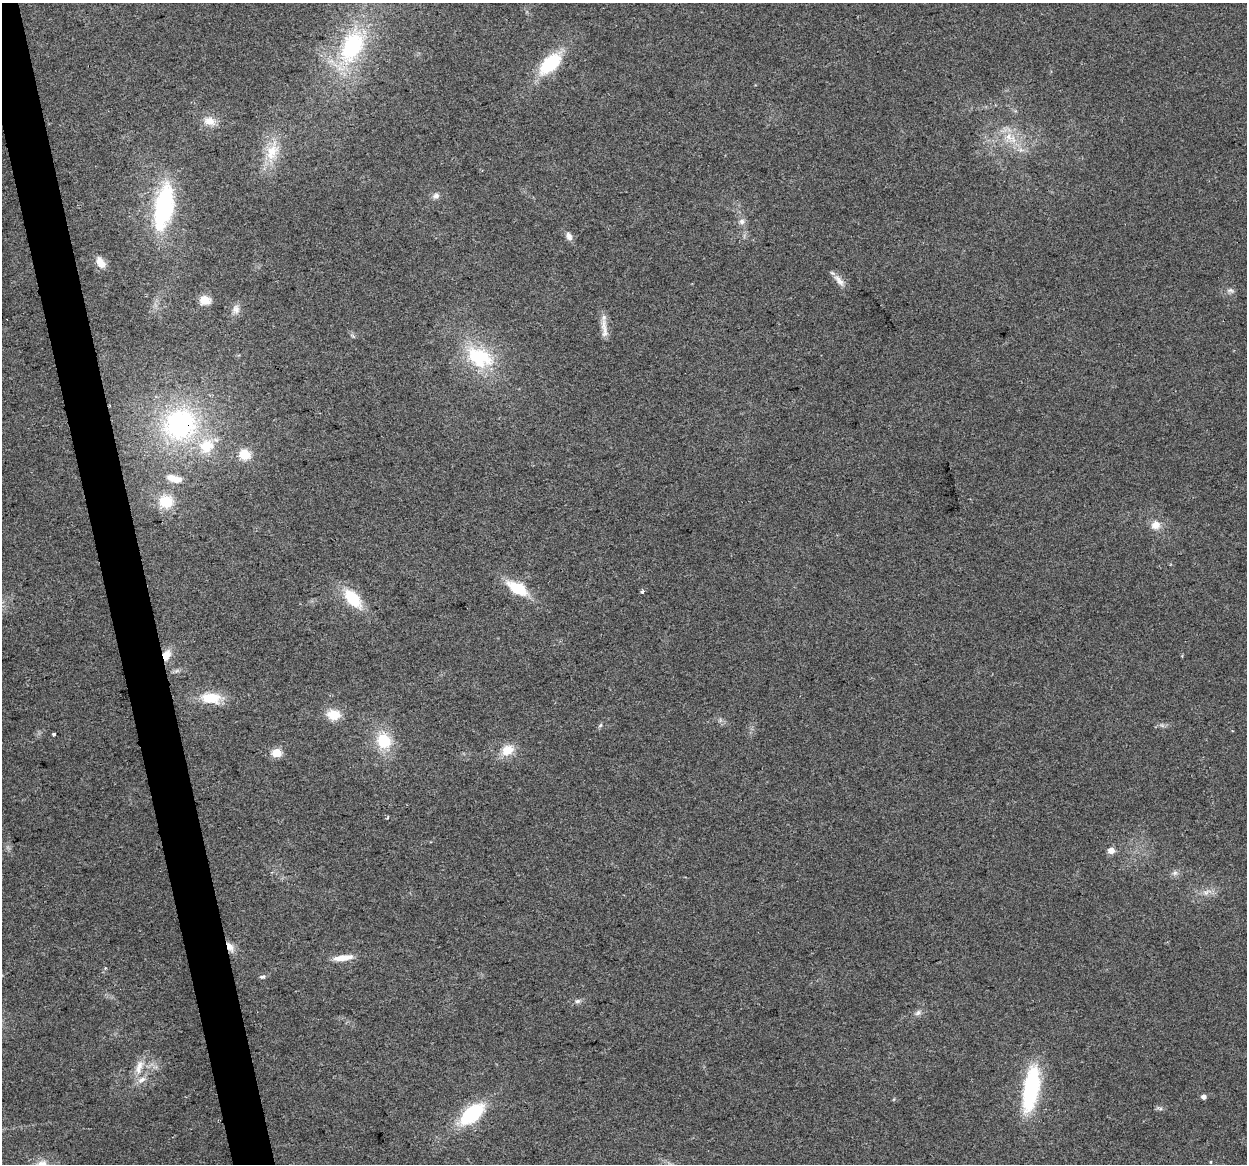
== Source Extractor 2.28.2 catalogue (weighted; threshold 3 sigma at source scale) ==
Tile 11 of 4 x 4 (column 3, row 3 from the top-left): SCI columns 2491-3735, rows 1243-2404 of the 4980 x 4762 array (HDU 1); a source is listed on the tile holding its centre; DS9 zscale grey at full resolution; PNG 1249 x 1166 px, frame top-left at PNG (2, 3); no overlay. Shown black and unused: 3% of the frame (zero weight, under 2 of 3 exposures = <1% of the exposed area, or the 3 px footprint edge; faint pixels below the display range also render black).
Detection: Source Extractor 2.28.2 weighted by HDU 2 'WHT'; one run over the whole footprint, this tile lists its part. Background 0.0471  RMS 0.0068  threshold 0.0305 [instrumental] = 3 sigma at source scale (4.5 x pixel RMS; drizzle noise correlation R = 1.50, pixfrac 1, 0.0396/0.0396 arcsec/px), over >= 5 px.
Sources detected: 51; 2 inside a brighter listed object's ellipse — not listed separately; the other 49 listed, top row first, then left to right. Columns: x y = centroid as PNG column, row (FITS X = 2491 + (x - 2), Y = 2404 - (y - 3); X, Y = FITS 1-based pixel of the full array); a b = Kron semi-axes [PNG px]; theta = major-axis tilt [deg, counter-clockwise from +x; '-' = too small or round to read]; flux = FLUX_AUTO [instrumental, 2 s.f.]
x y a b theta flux
352 47 40 23 65 74
550 63 26 13 44 40
209 121 16 11 -19 7.8
1008 137 18 9 -57 10
1021 150 7 4 -18 1.9
272 152 26 17 65 19
436 196 9 8 - 2.8
164 207 42 17 80 96
742 221 9 8 - 3.1
569 236 12 8 -65 3.6
101 263 15 9 -60 7.6
839 280 19 7 -49 5
1230 290 11 6 -9 2.4
205 300 5 5 - 35
236 309 13 10 87 4.4
604 329 31 7 -84 7
479 357 41 26 -28 46
180 424 45 39 32 110
245 454 6 5 - 46
174 479 20 8 -14 8.9
166 501 17 16 - 18
1155 525 11 10 - 6.8
517 588 23 11 -30 25
642 592 3 3 - 7.7
353 598 22 12 -49 27
166 655 15 10 66 8.3
211 698 24 13 -2 20
334 715 15 11 -6 12
600 725 6 5 - 1.1
1162 725 7 4 -19 1.4
54 734 3 3 - 5.4
384 741 19 16 -66 23
507 750 15 12 27 12
277 753 5 5 - 32
387 818 4 4 - 0.82
1111 850 5 5 - 7.4
1175 873 8 6 21 2.2
1206 892 14 7 31 4.5
230 947 14 7 -63 5.7
343 958 23 7 8 9.6
105 969 5 3 - 0.79
262 977 8 5 11 1.6
577 1001 8 6 4 2
918 1013 10 7 37 2.4
139 1067 24 9 72 9.1
1031 1089 50 16 80 64
1204 1097 5 5 - 2.6
472 1114 25 13 40 50
1210 1162 5 3 - 0.54
Overlapping masked pixels (flux is a lower limit): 3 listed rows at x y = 180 424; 166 655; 230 947